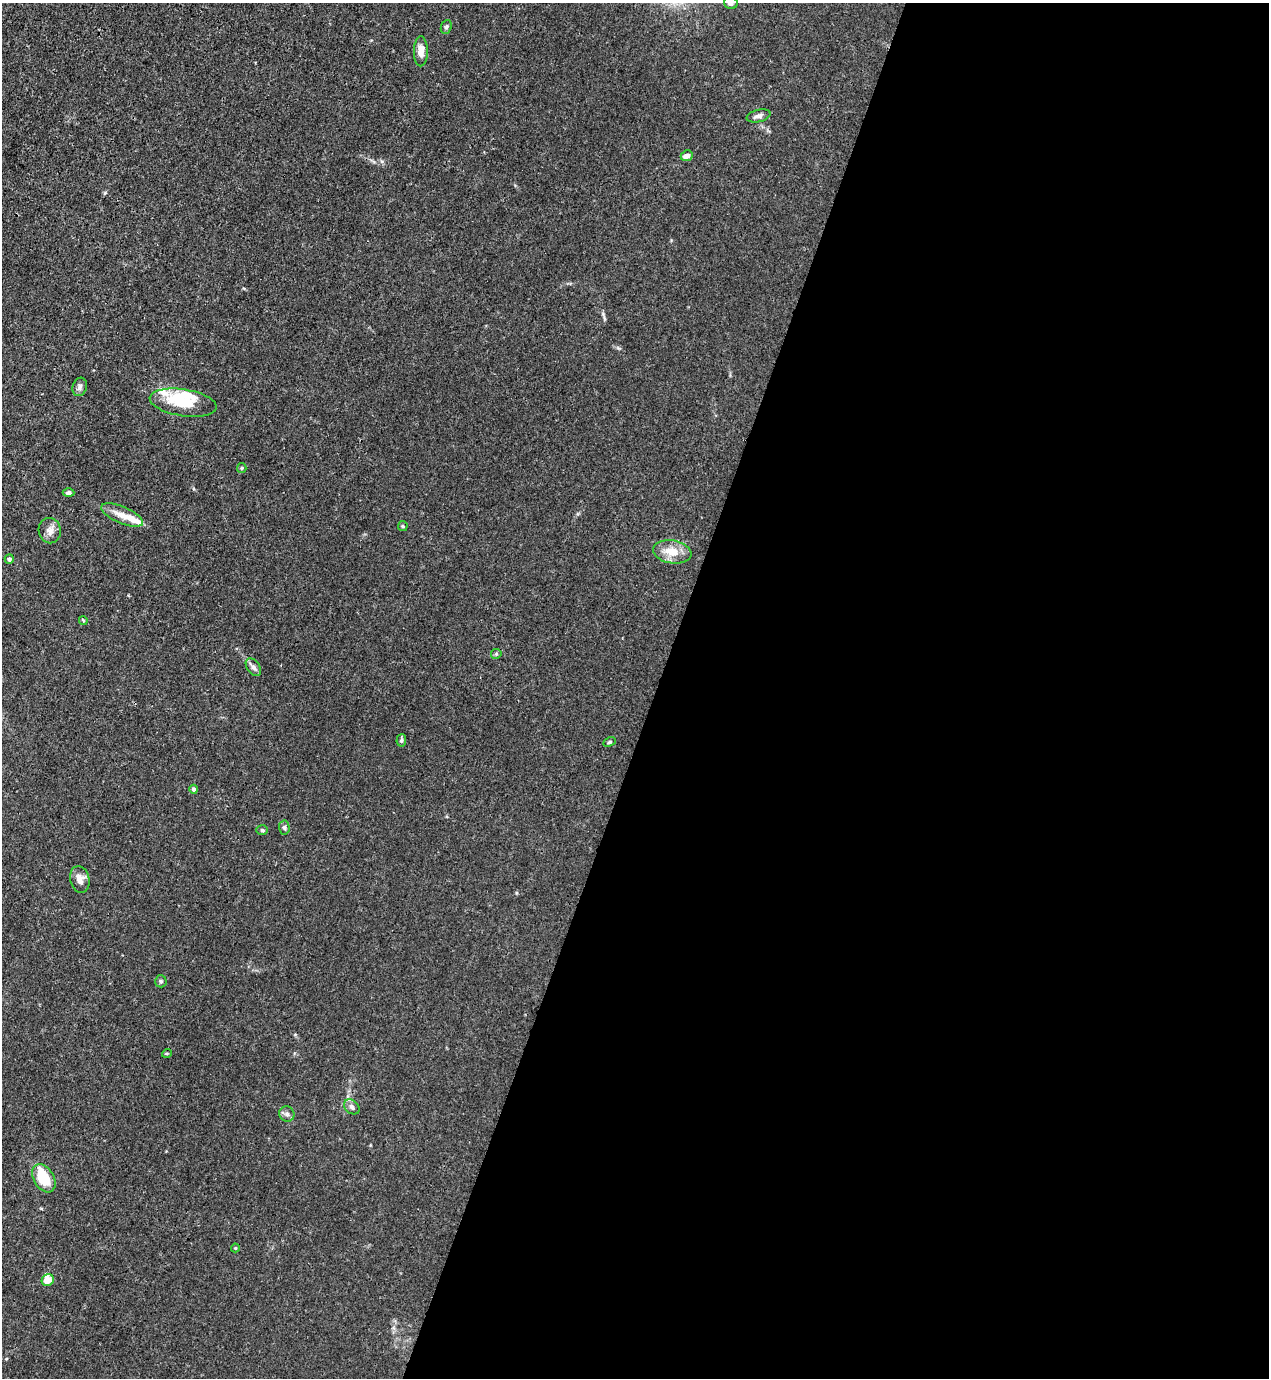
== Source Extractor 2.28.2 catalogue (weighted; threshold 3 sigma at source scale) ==
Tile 12 of 4 x 4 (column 4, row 3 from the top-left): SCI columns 4030-5296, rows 1421-2796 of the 5650 x 5590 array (HDU 1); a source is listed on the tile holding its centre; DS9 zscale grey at full resolution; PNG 1271 x 1380 px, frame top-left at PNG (2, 3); each listed source drawn as its Kron ellipse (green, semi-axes under 4 px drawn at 4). Shown black and unused: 48% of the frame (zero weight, under 3 of 4 exposures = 7% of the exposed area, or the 3 px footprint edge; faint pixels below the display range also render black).
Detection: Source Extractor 2.28.2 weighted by HDU 2 'WHT'; one run over the whole footprint, this tile lists its part. Background 0.0192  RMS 0.0026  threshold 0.0119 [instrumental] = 3 sigma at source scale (4.5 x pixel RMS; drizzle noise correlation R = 1.50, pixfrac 1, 0.05/0.05 arcsec/px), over >= 5 px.
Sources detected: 37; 3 inside a brighter object's white glare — neither listed nor drawn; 4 inside a brighter listed object's ellipse — not listed separately; the other 30 listed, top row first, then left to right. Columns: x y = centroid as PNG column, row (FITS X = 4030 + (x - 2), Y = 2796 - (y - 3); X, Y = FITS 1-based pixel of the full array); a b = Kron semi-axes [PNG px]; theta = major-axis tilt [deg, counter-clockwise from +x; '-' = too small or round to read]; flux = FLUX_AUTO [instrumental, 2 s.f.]
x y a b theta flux
731 3 7 6 - 0.78
446 27 7 5 68 0.51
421 51 15 7 89 2.5
759 116 12 6 14 0.96
687 156 6 5 - 2
80 387 9 7 73 0.86
183 403 34 13 -9 8
242 468 5 4 - 0.31
69 493 6 4 -1 0.74
122 515 22 8 -23 3
403 526 5 4 - 0.33
50 531 12 11 - 1.7
672 552 19 11 -10 4.5
9 559 5 4 - 0.65
83 621 4 3 - 0.37
496 654 5 5 - 0.38
253 667 10 6 -56 0.9
401 740 6 5 - 0.42
609 742 6 4 27 0.35
194 789 4 4 - 0.95
284 828 7 5 -87 0.52
262 830 6 5 - 0.41
80 879 13 9 -75 2.2
161 981 6 5 - 0.51
167 1053 5 3 - 0.25
352 1107 9 6 -41 0.99
287 1114 8 7 - 1
44 1178 15 10 -59 8.5
235 1248 4 4 - 0.27
48 1280 6 5 - 3
Isophote crosses this tile's border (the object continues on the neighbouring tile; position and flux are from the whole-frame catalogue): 1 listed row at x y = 731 3